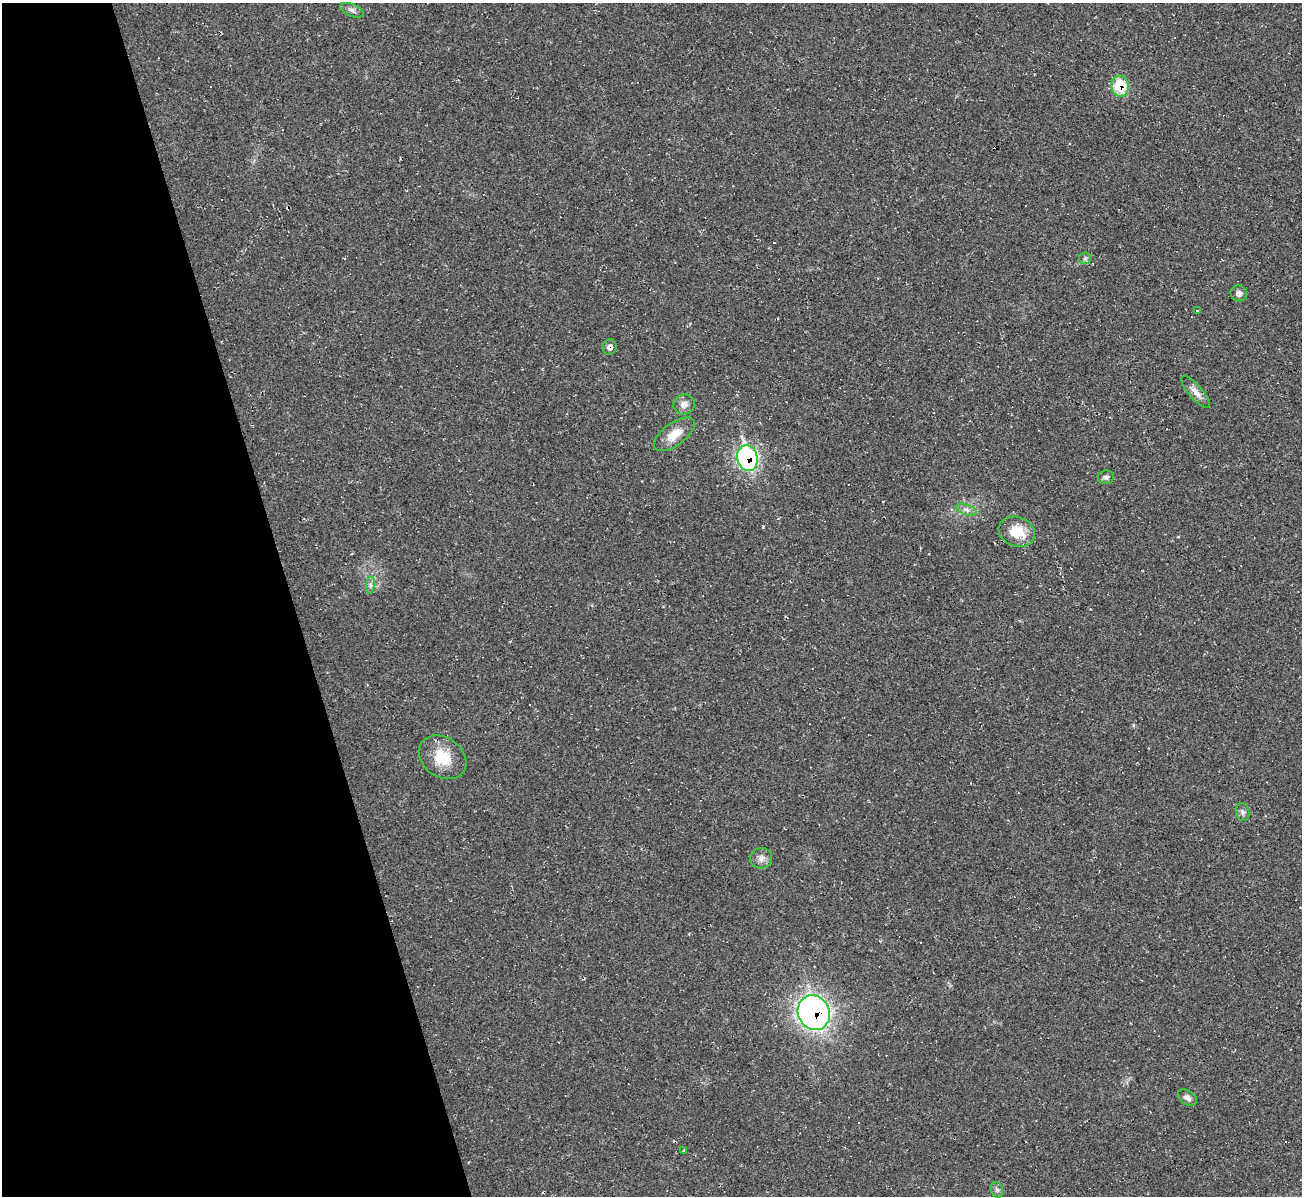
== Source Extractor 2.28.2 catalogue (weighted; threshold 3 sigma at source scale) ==
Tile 5 of 4 x 4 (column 1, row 2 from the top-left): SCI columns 1-1300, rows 2532-3725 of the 5202 x 5184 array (HDU 1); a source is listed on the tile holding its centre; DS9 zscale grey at full resolution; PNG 1304 x 1198 px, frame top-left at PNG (2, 3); each listed source drawn as its Kron ellipse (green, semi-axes under 4 px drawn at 4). Shown black and unused: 22% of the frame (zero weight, under 2 of 3 exposures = <1% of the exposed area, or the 3 px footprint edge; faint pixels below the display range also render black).
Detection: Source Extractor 2.28.2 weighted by HDU 2 'WHT'; one run over the whole footprint, this tile lists its part. Background 0.0513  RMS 0.0069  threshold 0.031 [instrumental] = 3 sigma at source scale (4.5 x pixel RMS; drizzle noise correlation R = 1.50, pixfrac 1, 0.05/0.05 arcsec/px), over >= 5 px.
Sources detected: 22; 1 cosmic-ray / hot-pixel residue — neither listed nor drawn; the other 21 listed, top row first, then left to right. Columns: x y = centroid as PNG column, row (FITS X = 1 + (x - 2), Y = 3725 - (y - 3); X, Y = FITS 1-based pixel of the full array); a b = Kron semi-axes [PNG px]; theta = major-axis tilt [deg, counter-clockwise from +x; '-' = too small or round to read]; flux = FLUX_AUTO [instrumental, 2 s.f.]
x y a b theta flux
352 10 12 6 -23 2.6
1120 86 10 9 - 28
1085 258 6 5 - 1.4
1239 293 8 8 - 3
1197 311 3 2 - 0.5
610 347 7 7 - 3
1195 392 20 7 -49 5.4
684 404 10 10 - 4.4
674 434 24 11 36 11
747 458 13 10 -76 150
1106 477 8 6 10 1.9
966 510 11 5 -18 3
1017 532 18 14 -20 17
370 585 9 4 82 1.9
442 757 26 19 -35 20
1243 812 9 6 -75 2.1
761 858 11 10 - 4
814 1013 18 15 -62 250
1187 1098 10 7 -34 3
684 1150 4 3 - 0.76
997 1190 8 6 -73 1.8
Overlapping masked pixels (flux is a lower limit): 4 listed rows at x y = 1120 86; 610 347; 747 458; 814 1013